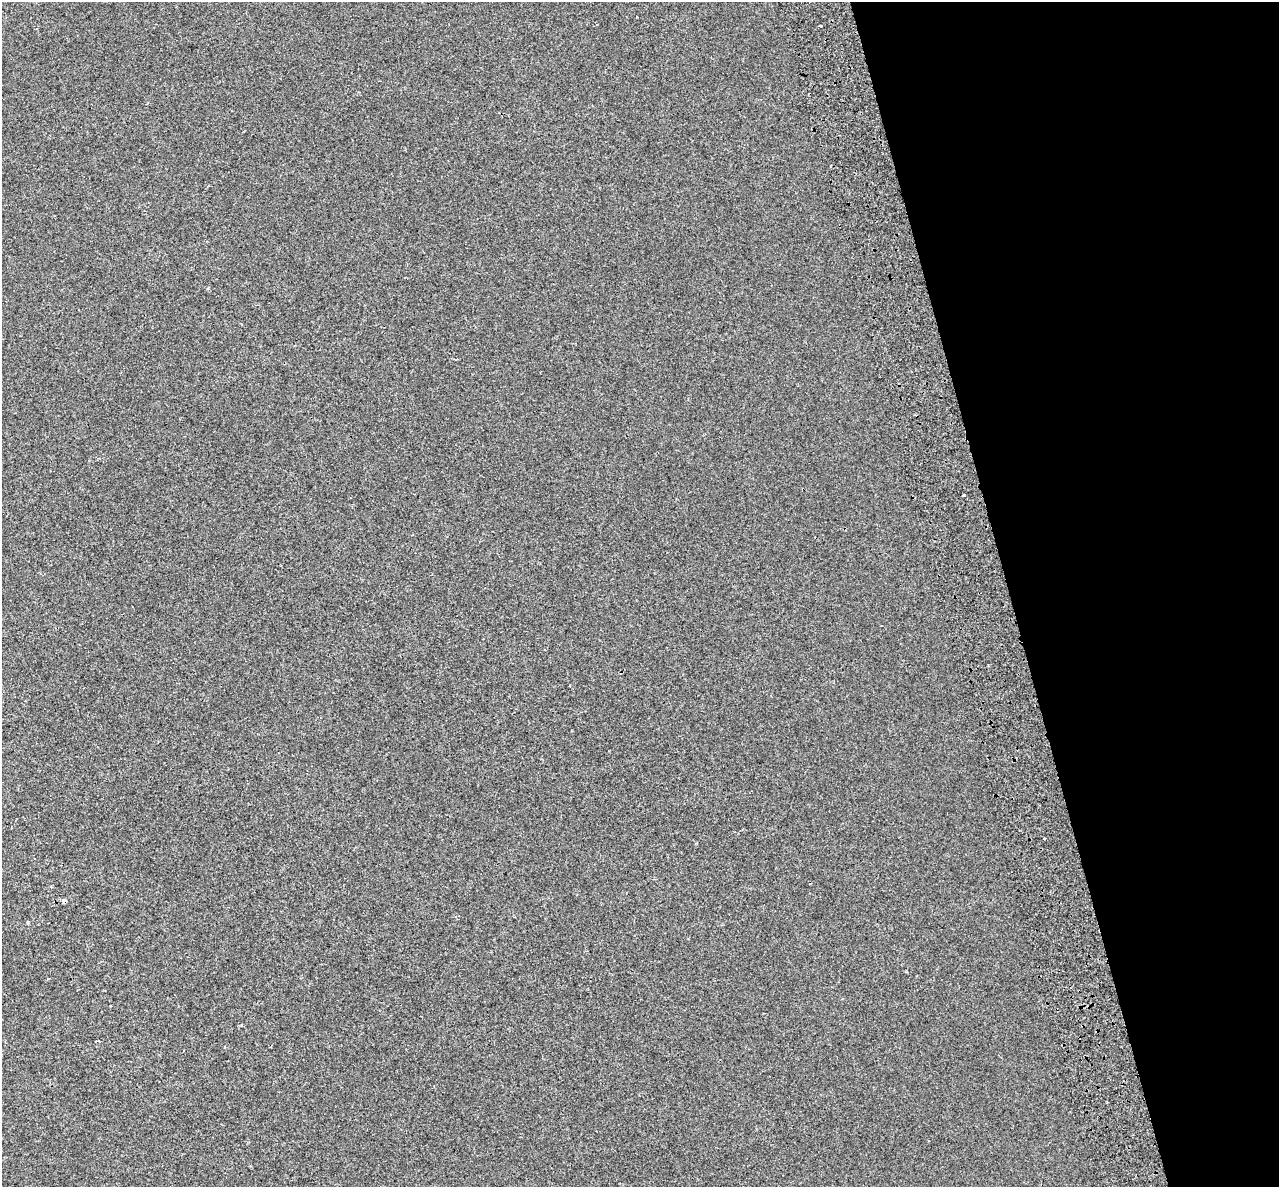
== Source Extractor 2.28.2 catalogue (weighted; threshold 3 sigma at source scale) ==
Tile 12 of 4 x 4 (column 4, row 3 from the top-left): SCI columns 3919-5195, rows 1329-2513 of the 5284 x 5072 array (HDU 1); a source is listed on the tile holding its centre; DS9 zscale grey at full resolution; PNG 1281 x 1189 px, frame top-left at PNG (2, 2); no overlay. Shown black and unused: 21% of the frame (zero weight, under 2 of 3 exposures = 7% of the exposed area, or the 3 px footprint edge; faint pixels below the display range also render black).
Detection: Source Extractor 2.28.2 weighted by HDU 2 'WHT'; one run over the whole footprint, this tile lists its part. Background -6.78e-05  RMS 0.0045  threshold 0.0202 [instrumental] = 3 sigma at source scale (4.5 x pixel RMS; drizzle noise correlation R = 1.50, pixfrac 1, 0.0396/0.0396 arcsec/px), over >= 5 px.
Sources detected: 4; all 4 listed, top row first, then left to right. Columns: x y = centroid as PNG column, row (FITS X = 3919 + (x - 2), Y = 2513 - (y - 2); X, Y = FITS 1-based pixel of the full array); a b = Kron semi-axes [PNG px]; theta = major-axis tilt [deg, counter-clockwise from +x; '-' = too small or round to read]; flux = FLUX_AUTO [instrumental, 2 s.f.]
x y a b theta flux
820 26 3 3 - 1.6
964 495 3 2 - 0.8
1045 838 3 3 - 1.6
64 901 4 3 - 3.7
Overlapping masked pixels (flux is a lower limit): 1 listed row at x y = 64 901